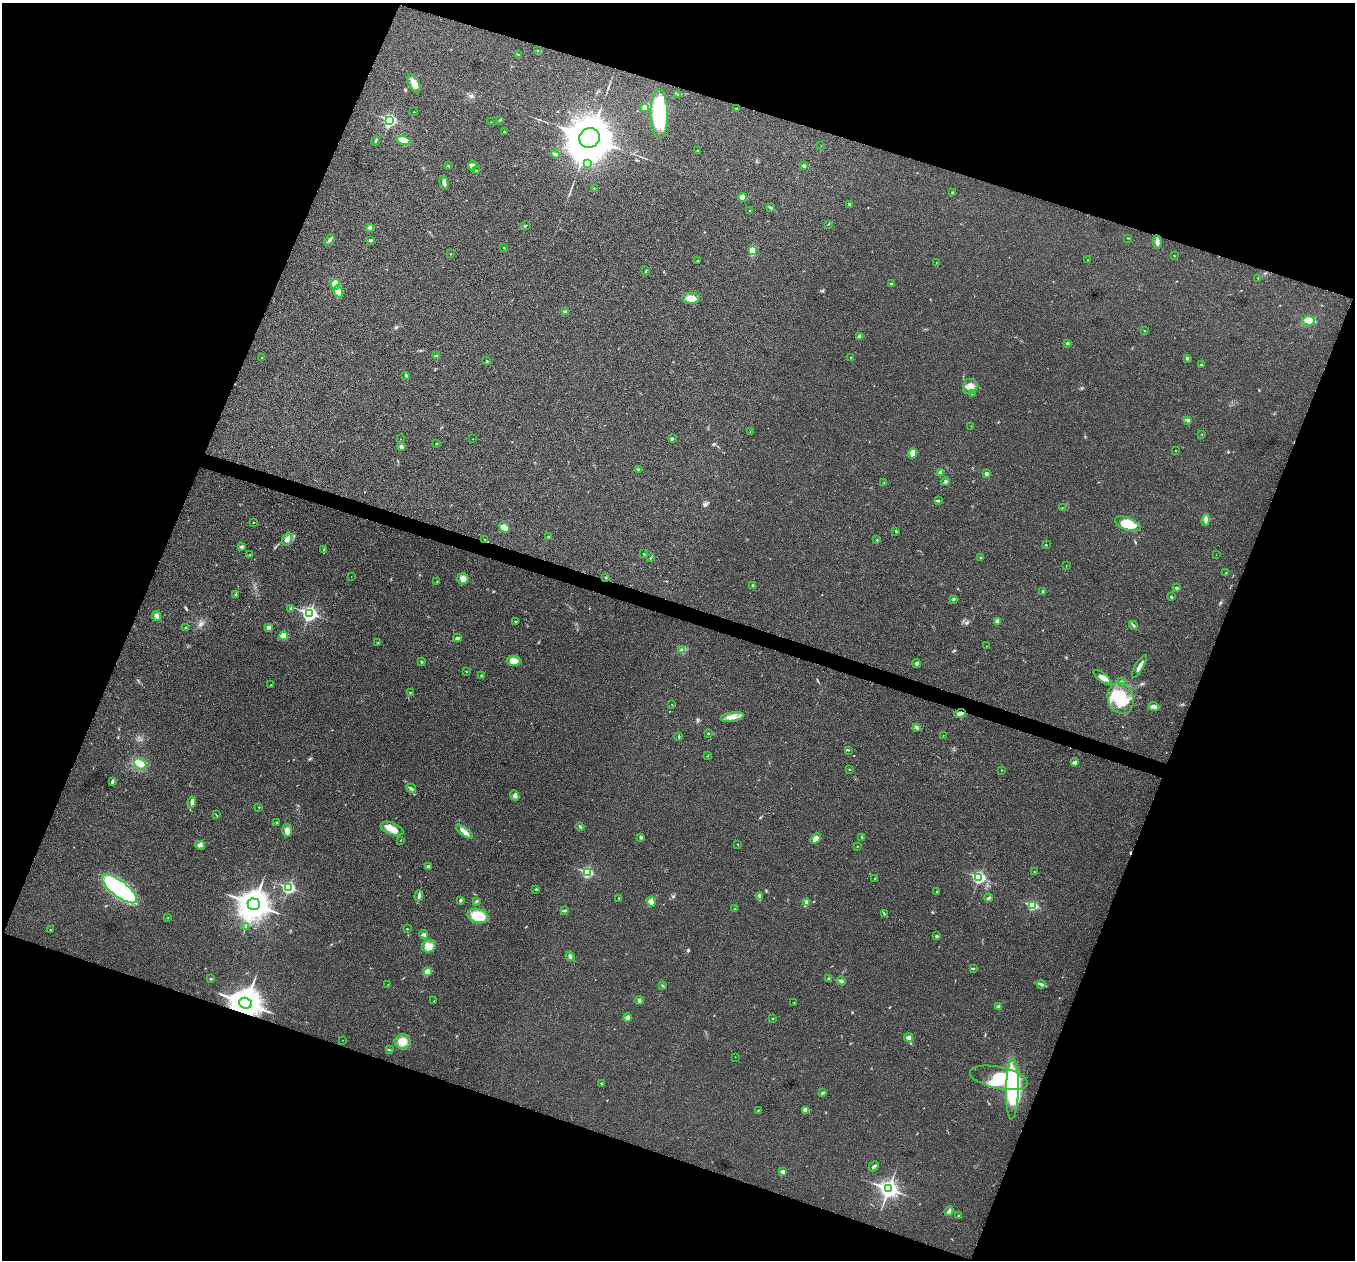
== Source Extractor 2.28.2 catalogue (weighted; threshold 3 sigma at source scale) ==
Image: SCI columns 3-5411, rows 136-5165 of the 5417 x 5431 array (HDU 1 of 3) = the unmasked area's bounding box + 8 px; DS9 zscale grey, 4 x 4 block average (1 PNG px = mean of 4 x 4 image px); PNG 1357 x 1262 px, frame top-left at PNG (2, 3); each listed source drawn as its Kron ellipse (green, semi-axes under 4 px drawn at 4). Shown black and unused: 40% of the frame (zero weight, under 3 of 4 exposures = <1% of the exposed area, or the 3 px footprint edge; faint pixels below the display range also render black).
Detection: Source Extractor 2.28.2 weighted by HDU 2 'WHT'. Background 0.0223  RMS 0.0052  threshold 0.0234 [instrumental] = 3 sigma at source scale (4.5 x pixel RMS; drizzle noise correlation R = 1.50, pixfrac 1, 0.05/0.05 arcsec/px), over >= 5 px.
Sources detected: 237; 2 inside a brighter object's white glare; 1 cosmic-ray / hot-pixel residue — neither listed nor drawn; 2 coinciding with a brighter row at this scale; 3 inside a brighter listed object's ellipse — not listed separately; the other 229 listed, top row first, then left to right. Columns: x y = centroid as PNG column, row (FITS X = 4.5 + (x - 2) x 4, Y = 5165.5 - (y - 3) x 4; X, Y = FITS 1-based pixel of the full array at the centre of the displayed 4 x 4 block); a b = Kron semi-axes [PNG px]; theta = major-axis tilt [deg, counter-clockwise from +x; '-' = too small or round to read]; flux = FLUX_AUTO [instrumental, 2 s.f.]
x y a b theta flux
538 51 3 2 - 1.9
518 55 2 2 - 1.1
414 84 10 5 -60 26
678 94 2 2 - 1.1
645 107 4 3 - 6.7
737 108 4 2 - 2.6
413 112 2 2 - 0.76
659 114 25 9 -89 240
390 120 3 3 - 460
500 120 3 2 - 3.3
491 122 2 2 - 0.85
504 132 2 2 - 1.9
590 138 10 9 - 13000
404 140 7 3 -15 34
376 141 4 2 - 2.5
821 146 2 2 - 0.62
698 151 3 2 - 2
555 154 5 2 - 5.7
588 163 4 3 - 6.7
448 166 3 2 - 1.6
472 166 5 4 - 13
804 166 2 2 - 20
476 170 2 2 - 4.7
444 183 7 3 -75 9.3
594 189 2 2 - 0.94
952 193 3 2 - 2.7
743 197 4 4 - 22
850 204 4 2 - 4.7
770 208 4 2 - 3.8
749 211 2 2 - 0.72
828 224 2 2 - 1
526 225 2 2 - 1.2
370 228 4 4 - 10
1127 238 2 2 - 1
330 240 6 3 47 8.1
370 240 3 2 - 2.6
1157 242 7 3 -85 14
504 247 2 2 - 1.7
753 251 3 3 - 46
450 254 2 2 - 1.7
1174 256 2 2 - 0.89
1087 260 2 2 - 0.7
697 261 3 2 - 1.6
936 262 2 2 - 0.91
646 271 3 2 - 2.3
1258 278 2 2 - 0.99
335 284 5 4 - 22
891 284 3 2 - 3.1
338 291 6 4 -73 19
691 298 9 5 -1 25
565 312 4 2 - 6.5
1308 321 6 4 -8 38
1144 331 2 2 - 3.5
860 336 3 2 - 14
1067 343 2 2 - 4.5
437 356 2 2 - 20
262 357 2 2 - 1.4
850 357 2 2 - 1.1
1187 358 3 3 - 4
486 361 3 2 - 2.3
1201 365 3 2 - 4
406 375 3 2 - 2.9
970 386 7 7 - 27
972 394 2 2 - 1.7
1188 420 2 2 - 18
971 426 2 2 - 0.52
750 431 2 2 - 0.73
1202 434 2 2 - 1.1
672 438 2 2 - 12
400 439 2 2 - 0.68
472 439 2 2 - 0.58
436 444 2 2 - 1.9
401 447 3 2 - 11
1175 451 2 2 - 1.3
913 453 5 4 - 23
639 469 3 2 - 2.7
940 472 4 2 - 13
986 473 2 2 - 9.8
884 482 2 2 - 1.1
946 482 4 2 - 4.1
938 501 3 2 - 2.6
1062 508 2 2 - 0.9
1206 520 6 4 78 9.5
253 522 2 2 - 1.2
1128 524 13 6 -21 62
504 527 6 4 -34 30
896 531 4 2 - 2.8
549 536 2 2 - 1.8
287 539 7 4 70 14
485 540 3 2 - 2.2
877 540 2 2 - 2.5
1046 545 2 2 - 1.7
242 547 3 3 - 7.8
324 550 4 2 - 3.6
644 554 2 2 - 1.7
250 555 4 2 - 2.9
1216 555 2 2 - 0.72
651 557 3 2 - 1.5
980 557 2 2 - 1.2
1066 565 2 2 - 0.71
1226 573 2 2 - 1.8
351 576 2 2 - 0.6
606 578 2 2 - 3.1
463 579 5 5 - 18
437 581 2 2 - 1.1
752 585 2 2 - 2
1177 588 2 2 - 9.6
1043 592 3 2 - 3.8
236 594 2 2 - 2.2
1171 597 3 2 - 3
954 599 3 3 - 3.6
290 608 3 2 - 2.6
309 613 3 3 - 840
156 616 5 3 - 12
997 621 3 3 - 7.5
515 622 2 2 - 2.4
1133 625 4 3 - 5
269 627 2 2 - 20
185 628 2 2 - 5.4
283 636 4 4 - 19
457 638 4 2 - 5.7
378 643 2 2 - 1.7
986 646 2 2 - 0.67
682 650 4 3 - 5.7
513 661 7 5 -1 30
422 662 2 2 - 3.2
916 664 4 3 - 5.3
1139 666 12 2 61 17
466 672 2 2 - 1.5
481 675 2 2 - 1.9
1103 678 11 4 -38 16
1122 682 2 2 - 1.2
271 685 2 2 - 1.3
410 693 3 2 - 2.2
1121 698 16 12 -70 98
672 705 2 2 - 1
1154 706 5 4 - 10
960 713 6 3 19 14
732 717 12 4 10 24
916 727 4 2 - 7.1
708 733 2 2 - 4
943 735 2 2 - 0.81
679 736 3 2 - 2.9
848 750 2 2 - 0.85
708 756 2 2 - 1
1075 762 4 3 - 8.5
140 764 6 5 - 17
850 769 2 2 - 2
1001 770 2 2 - 1
112 781 4 2 - 5.4
411 788 5 2 - 6.1
515 795 5 4 - 8.6
192 802 5 3 - 9.4
259 807 2 2 - 1.6
216 815 3 2 - 1.5
276 822 2 2 - 1.5
580 827 4 2 - 3.7
392 829 12 5 -22 31
287 831 6 5 - 18
464 832 10 3 -36 21
641 837 3 2 - 5.7
862 837 2 2 - 1.8
815 839 6 4 44 16
401 840 2 2 - 1.1
738 844 2 2 - 1.1
200 845 5 3 - 6.3
857 846 2 2 - 1
428 866 2 2 - 17
587 872 3 2 - 270
1034 872 2 2 - 1.1
979 877 3 2 - 530
875 878 3 2 - 1.5
289 888 3 2 - 480
119 889 21 8 -38 500
536 889 2 2 - 4.7
937 892 2 2 - 2
419 896 5 3 - 6.5
759 896 3 2 - 3.7
619 898 2 2 - 2.8
988 898 4 2 - 4.6
460 900 3 2 - 5.9
476 901 3 2 - 3.4
651 902 5 4 - 11
806 902 4 3 - 8.3
254 904 6 5 - 5200
1032 905 2 2 - 250
735 909 2 2 - 1.2
564 910 2 2 - 1.5
885 914 3 2 - 1.9
478 916 11 7 -15 74
168 917 2 2 - 1.4
245 927 3 2 - 2.3
407 929 2 2 - 1.9
50 930 2 2 - 1.1
424 935 5 3 - 7.5
936 936 3 2 - 3.9
429 946 7 6 - 28
570 956 5 3 - 6.3
974 968 4 2 - 2.4
428 971 4 3 - 11
829 978 3 2 - 3.2
211 979 3 2 - 2.3
841 981 4 3 - 5.6
388 984 2 2 - 1.3
1041 984 4 3 - 6.4
663 986 2 2 - 1.4
639 1000 4 3 - 5.5
434 1001 2 2 - 2
794 1002 2 2 - 1.3
245 1003 6 5 - 6000
999 1006 3 2 - 5.7
628 1017 4 4 - 9.8
773 1018 2 2 - 0.98
909 1038 4 3 - 9.8
343 1040 2 2 - 0.65
402 1041 8 7 - 29
389 1050 2 2 - 1.4
735 1057 2 2 - 0.75
999 1078 29 11 -12 260
601 1083 3 2 - 2.4
1012 1089 30 6 89 260
822 1093 3 2 - 4.3
758 1110 2 2 - 2.3
806 1110 4 3 - 9.4
874 1166 5 2 - 6.7
783 1172 2 2 - 32
888 1189 4 3 - 1400
949 1211 5 3 - 7.1
959 1215 2 2 - 2.4
Overlapping masked pixels (flux is a lower limit): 3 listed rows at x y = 485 540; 960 713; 245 1003
Diffuse or blended objects may show on this block-average render without a row.